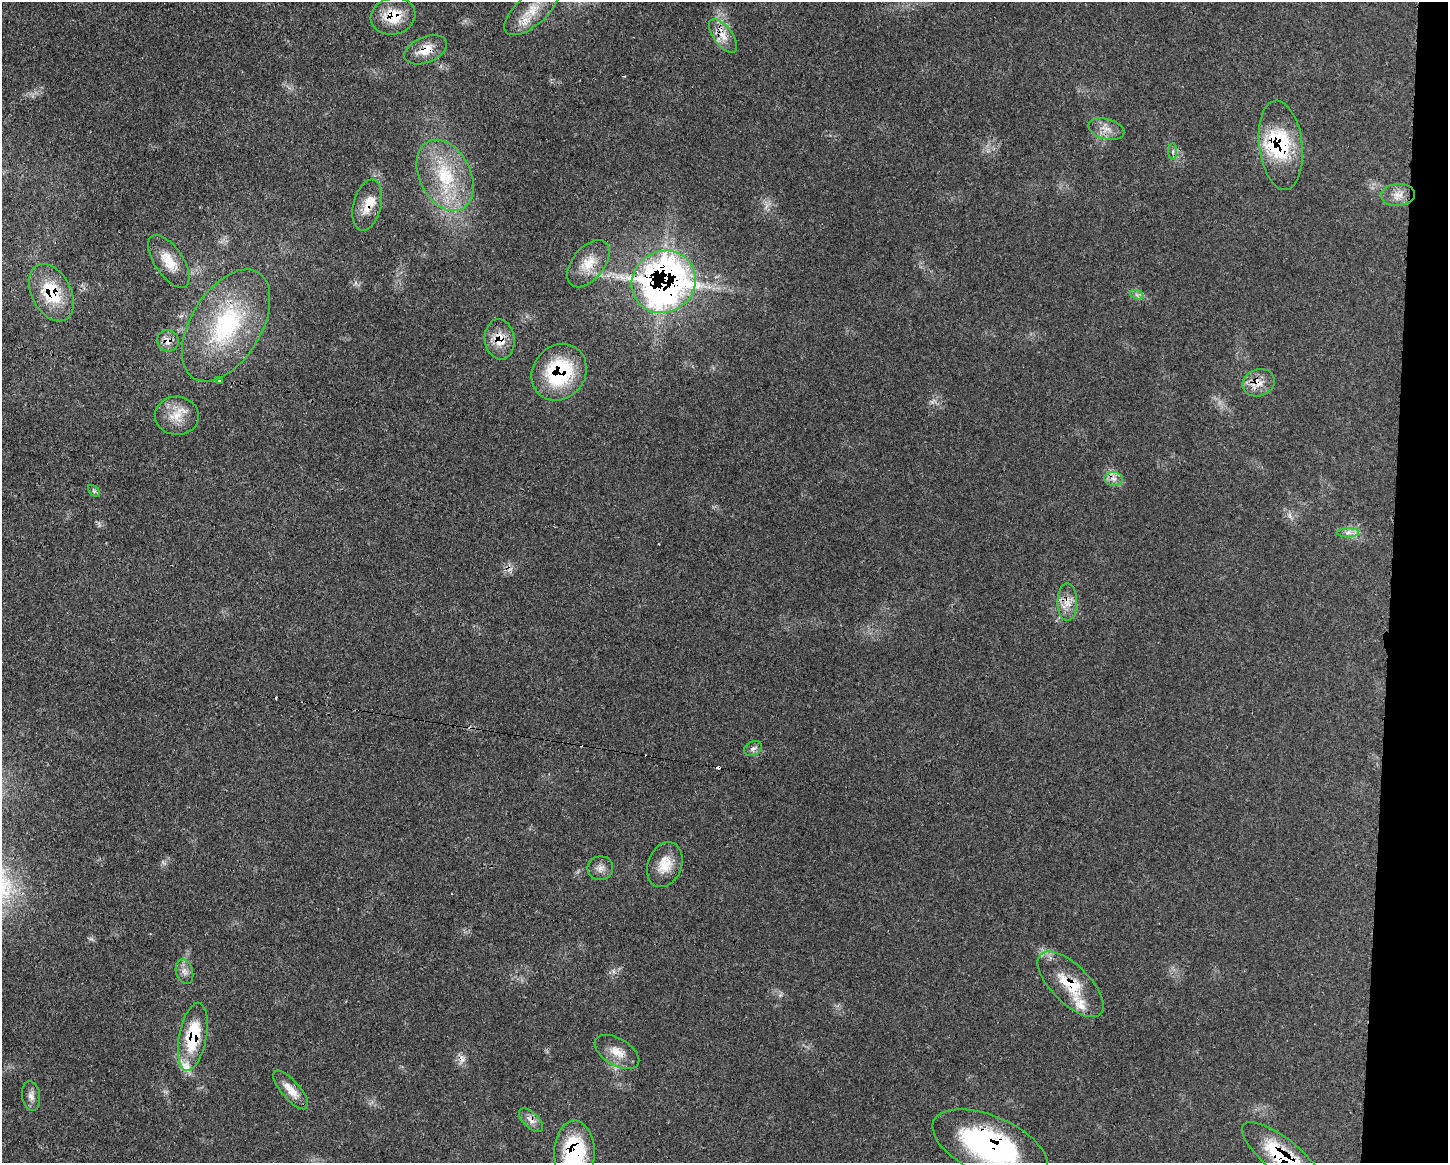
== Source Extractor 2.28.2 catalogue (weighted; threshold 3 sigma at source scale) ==
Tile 6 of 3 x 4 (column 3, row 2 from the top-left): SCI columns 3006-4451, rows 2328-3488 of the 4688 x 4663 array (HDU 1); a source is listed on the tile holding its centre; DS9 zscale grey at full resolution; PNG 1450 x 1165 px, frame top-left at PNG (2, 2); each listed source drawn as its Kron ellipse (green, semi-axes under 4 px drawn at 4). Shown black and unused: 4% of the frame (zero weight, under 3 of 4 exposures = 2% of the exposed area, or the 3 px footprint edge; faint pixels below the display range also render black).
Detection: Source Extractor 2.28.2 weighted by HDU 2 'WHT'; one run over the whole footprint, this tile lists its part. Background 0.0546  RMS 0.0033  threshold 0.0147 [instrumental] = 3 sigma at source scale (4.5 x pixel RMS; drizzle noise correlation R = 1.50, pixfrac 1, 0.05/0.05 arcsec/px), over >= 5 px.
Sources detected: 49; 6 cosmic-ray / hot-pixel residue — neither listed nor drawn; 4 inside a brighter listed object's ellipse — not listed separately; the other 39 listed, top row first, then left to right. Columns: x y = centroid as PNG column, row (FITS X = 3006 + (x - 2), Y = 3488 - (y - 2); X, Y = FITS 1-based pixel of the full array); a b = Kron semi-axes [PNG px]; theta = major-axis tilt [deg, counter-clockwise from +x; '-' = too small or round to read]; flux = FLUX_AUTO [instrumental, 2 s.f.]
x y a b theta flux
532 10 33 15 41 8.1
393 16 22 18 13 9.9
723 36 20 9 -53 4.2
426 50 22 13 22 5.8
1106 129 18 10 -15 3.4
1281 145 45 21 -83 23
1173 152 8 4 -90 0.81
445 175 38 25 -63 21
1398 195 17 11 4 3.5
367 205 26 14 76 5.7
169 261 30 14 -56 6.6
588 264 27 16 52 7
664 282 33 30 37 190
51 293 30 19 -63 16
1137 295 7 4 -19 0.8
226 325 62 35 59 38
500 339 20 15 -83 6.3
168 341 11 10 - 2.6
559 372 30 26 51 28
219 381 4 2 - 0.34
1259 383 16 13 20 4.5
177 416 22 19 -4 6.6
1114 479 9 7 0 1.8
94 491 7 4 -45 0.61
1348 533 11 4 0 1.4
1067 602 19 10 -90 3.9
753 748 9 7 30 1.4
665 865 23 17 69 6.6
600 868 13 12 - 2.1
184 972 13 8 -72 1.9
1070 984 42 19 -45 14
193 1037 34 13 79 18
617 1052 24 13 -31 5.1
291 1090 24 9 -49 4.8
31 1096 15 9 -81 2.1
531 1120 15 7 -43 2.3
990 1146 62 29 -24 70
574 1153 32 20 89 31
1284 1157 52 17 -40 28
Overlapping masked pixels (flux is a lower limit): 18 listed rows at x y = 393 16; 723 36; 426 50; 1281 145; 367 205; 664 282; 51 293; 500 339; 168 341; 559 372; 1259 383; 1067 602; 1070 984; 193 1037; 531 1120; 990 1146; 574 1153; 1284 1157
Isophote crosses this tile's border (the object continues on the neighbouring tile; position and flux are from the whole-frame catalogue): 3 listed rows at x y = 990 1146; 574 1153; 1284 1157